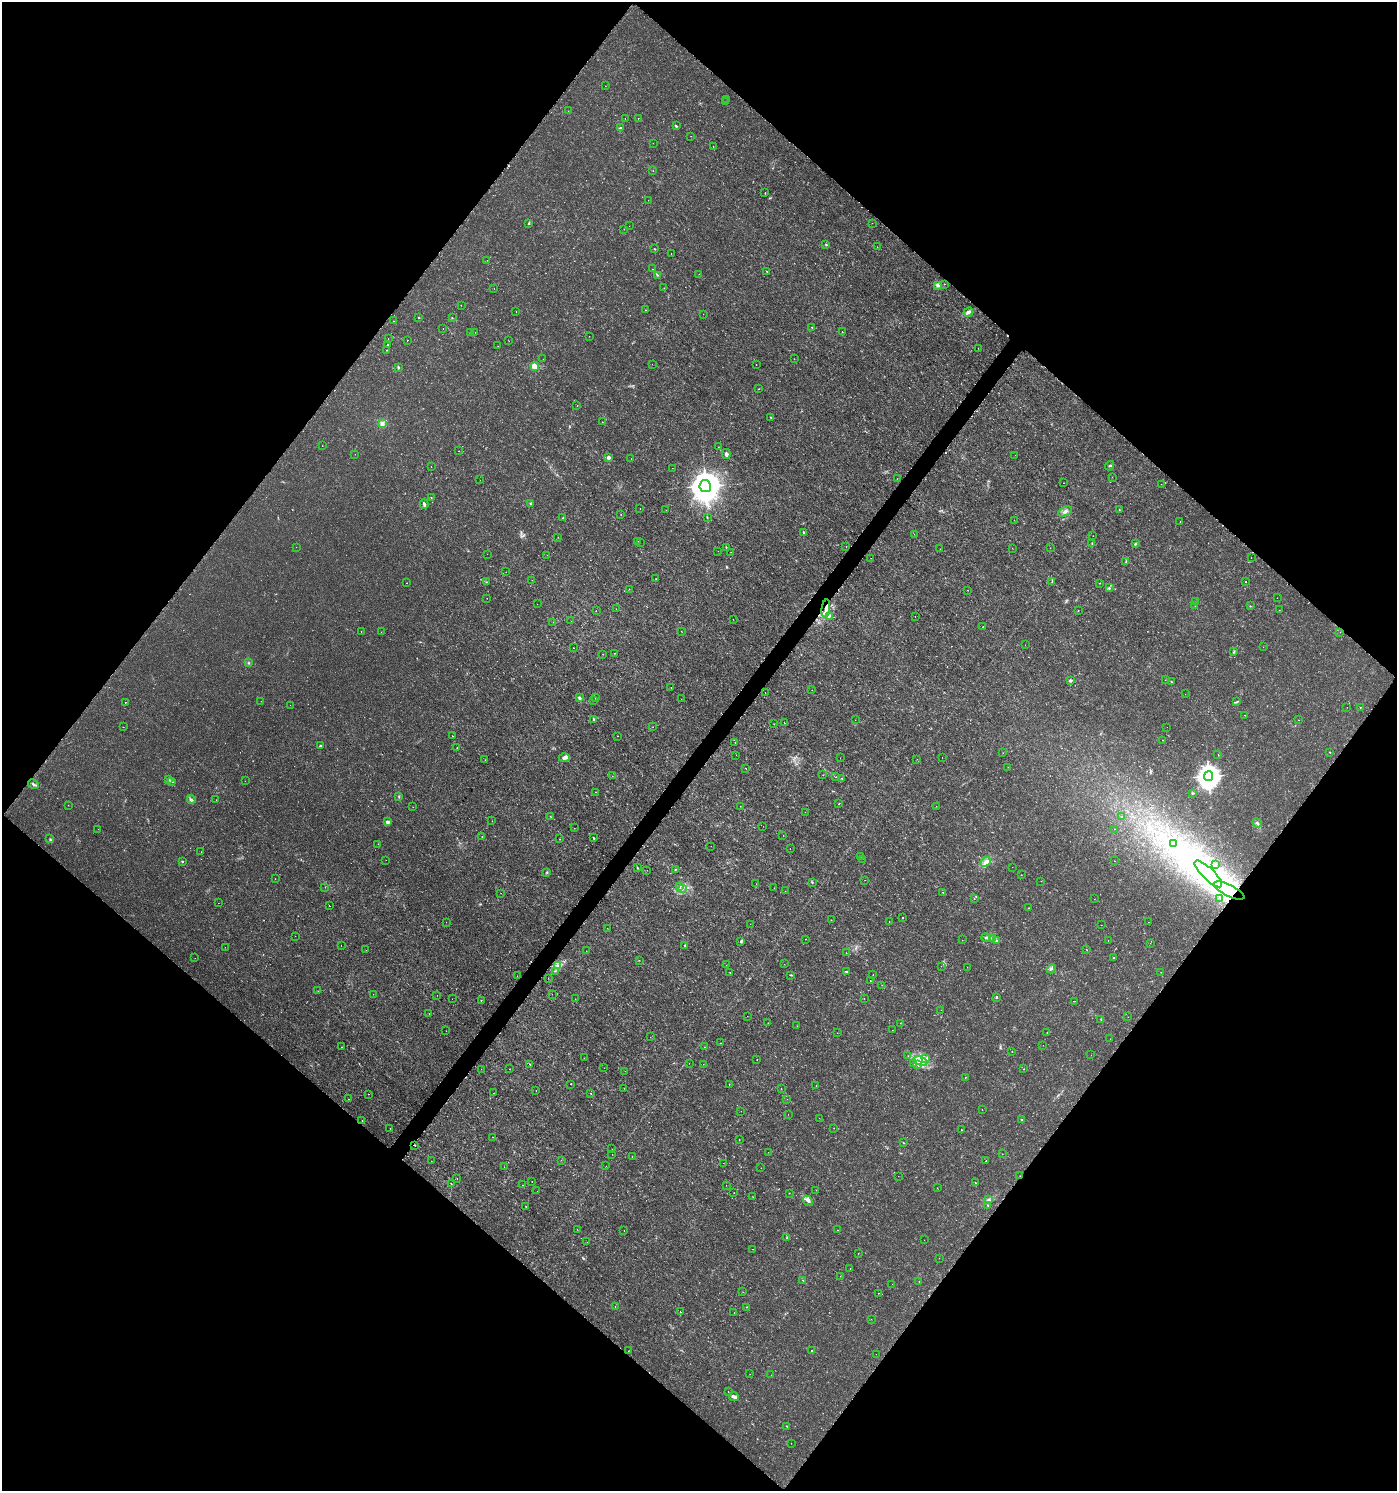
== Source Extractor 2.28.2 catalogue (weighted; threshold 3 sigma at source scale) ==
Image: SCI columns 213-5789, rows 49-6002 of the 6070 x 6043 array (HDU 1 of 3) = the unmasked area's bounding box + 8 px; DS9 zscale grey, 4 x 4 block average (1 PNG px = mean of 4 x 4 image px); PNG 1399 x 1493 px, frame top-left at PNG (2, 2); each listed source drawn as its Kron ellipse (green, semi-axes under 4 px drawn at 4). Shown black and unused: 51% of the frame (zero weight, under 3 of 4 exposures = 5% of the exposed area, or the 3 px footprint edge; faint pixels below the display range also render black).
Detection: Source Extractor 2.28.2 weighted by HDU 2 'WHT'. Background 0.00141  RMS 7.0e-04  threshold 0.00314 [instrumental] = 3 sigma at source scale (4.5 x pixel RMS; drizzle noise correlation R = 1.50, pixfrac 1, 0.0396/0.0396 arcsec/px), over >= 5 px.
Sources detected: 524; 12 too faint to see at this stretch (4 x 4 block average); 39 inside a brighter object's white glare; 19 cosmic-ray / hot-pixel residue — neither listed nor drawn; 3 coinciding with a brighter row at this scale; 11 inside a brighter listed object's ellipse — not listed separately; the other 440 listed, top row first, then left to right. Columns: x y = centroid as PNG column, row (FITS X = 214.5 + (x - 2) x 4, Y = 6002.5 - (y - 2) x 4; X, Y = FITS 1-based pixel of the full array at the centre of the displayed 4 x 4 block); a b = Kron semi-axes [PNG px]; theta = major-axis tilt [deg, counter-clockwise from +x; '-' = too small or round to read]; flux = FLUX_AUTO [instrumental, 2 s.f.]
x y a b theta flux
605 86 2 2 - 0.092
727 99 2 2 - 0.25
726 102 2 2 - 0.068
568 111 2 2 - 0.06
638 118 2 2 - 0.22
625 119 2 2 - 0.12
676 126 3 2 - 0.51
620 128 2 2 - 1.4
691 136 2 2 - 0.14
653 143 2 2 - 0.086
713 146 2 2 - 0.27
653 170 2 2 - 0.083
765 193 2 2 - 0.35
648 200 2 2 - 0.08
872 223 2 2 - 0.078
529 224 2 2 - 0.13
629 226 2 2 - 0.062
624 229 2 2 - 0.081
826 245 2 2 - 0.51
877 247 2 2 - 0.083
655 249 2 2 - 0.25
671 254 2 2 - 0.15
487 260 2 2 - 0.097
652 269 2 2 - 0.21
767 271 2 2 - 0.19
699 274 2 2 - 0.065
657 275 3 2 - 0.26
944 284 2 2 - 0.18
938 285 4 4 - 1.3
494 288 2 2 - 0.067
664 288 2 2 - 0.13
461 305 2 2 - 0.1
645 310 2 2 - 0.15
516 312 2 2 - 0.21
968 312 5 3 - 1.4
703 314 2 2 - 0.097
419 318 2 2 - 0.6
452 318 2 2 - 0.21
394 321 2 2 - 0.2
812 327 2 2 - 0.17
443 328 2 2 - 0.12
475 332 2 2 - 0.087
842 332 2 2 - 0.15
470 333 2 2 - 0.11
589 336 2 2 - 0.096
388 339 2 2 - 0.089
407 340 2 2 - 0.14
509 341 2 2 - 0.086
388 345 2 2 - 0.58
498 346 2 2 - 0.07
978 348 2 2 - 0.1
387 350 2 2 - 0.24
543 359 2 2 - 0.087
794 359 2 2 - 0.095
652 364 2 2 - 0.058
756 365 2 2 - 0.27
534 366 2 2 - 19
398 367 2 2 - 0.77
759 389 2 2 - 0.22
577 406 2 2 - 0.094
771 418 4 2 - 0.32
602 422 2 2 - 0.1
382 424 4 4 - 1.4
322 446 2 2 - 0.14
718 447 2 2 - 0.093
458 451 2 2 - 0.086
355 454 2 2 - 0.095
726 454 5 3 - 0.96
1015 455 2 2 - 0.066
608 457 2 2 - 5.1
631 459 2 2 - 0.11
1109 466 5 2 - 0.4
431 467 2 2 - 0.13
672 468 2 2 - 0.11
1112 477 2 2 - 0.073
897 479 2 2 - 0.086
480 480 2 2 - 0.17
1063 483 2 2 - 0.11
1161 484 2 2 - 0.19
705 486 6 5 - 1200
431 498 2 2 - 0.19
424 504 4 2 - 1
530 504 2 2 - 0.22
640 508 2 2 - 0.15
666 510 2 2 - 0.048
1119 510 3 2 - 0.28
1065 511 7 4 24 1.6
621 514 2 2 - 0.1
563 518 2 2 - 0.43
707 518 2 2 - 0.12
1014 520 2 2 - 0.063
1180 522 2 2 - 0.13
803 533 3 2 - 0.28
914 534 2 2 - 0.053
1093 536 2 2 - 0.078
558 537 2 2 - 0.069
638 541 2 2 - 0.078
640 543 2 2 - 0.081
1092 543 2 2 - 0.15
1135 544 3 2 - 0.53
846 546 2 2 - 0.094
296 547 2 2 - 0.091
726 547 2 2 - 0.27
1012 548 2 2 - 0.07
1050 548 2 2 - 0.094
940 549 2 2 - 0.11
718 551 2 2 - 0.074
731 552 2 2 - 0.074
487 554 2 2 - 0.079
547 555 2 2 - 0.084
871 558 2 2 - 0.07
1251 558 2 2 - 0.076
1126 561 2 2 - 0.24
506 572 2 2 - 0.088
656 578 2 2 - 0.13
532 580 2 2 - 0.13
487 582 2 2 - 0.23
1052 582 2 2 - 0.2
1246 582 2 2 - 0.19
406 583 2 2 - 0.13
1100 583 2 2 - 0.17
1109 588 2 2 - 0.47
629 589 2 2 - 0.095
968 590 2 2 - 0.23
487 598 2 2 - 0.14
1277 598 2 2 - 0.11
1196 601 2 2 - 0.1
537 604 2 2 - 0.078
1195 606 2 2 - 0.12
1250 606 2 2 - 0.17
616 609 2 2 - 0.12
826 609 9 3 83 2
1279 610 2 2 - 0.092
596 611 2 2 - 0.13
1078 611 2 2 - 0.11
829 616 3 2 - 0.54
915 616 2 2 - 0.073
733 619 2 2 - 0.15
571 621 2 2 - 0.071
553 622 2 2 - 0.084
983 627 2 2 - 0.28
361 631 2 2 - 0.17
681 631 2 2 - 0.11
381 632 2 2 - 0.12
1340 632 2 2 - 0.12
1025 645 2 2 - 0.081
1263 647 2 2 - 0.093
573 648 2 2 - 0.097
1234 652 3 2 - 0.54
614 653 2 2 - 0.098
603 654 2 2 - 0.12
248 663 2 2 - 0.31
1070 680 2 2 - 3.4
1165 680 2 2 - 0.064
1171 682 3 2 - 0.21
671 687 2 2 - 0.26
812 690 2 2 - 0.11
765 692 2 2 - 0.24
1185 694 2 2 - 0.08
580 698 3 3 - 0.79
595 698 2 2 - 0.17
681 699 2 2 - 0.082
261 701 2 2 - 0.075
593 701 2 2 - 0.093
1237 702 3 2 - 0.48
125 703 2 2 - 0.12
290 705 2 2 - 0.079
1347 707 2 2 - 0.084
1360 707 2 2 - 0.19
1245 715 2 2 - 0.12
593 719 2 2 - 0.37
855 720 2 2 - 0.1
1299 720 2 2 - 0.15
784 723 2 2 - 0.38
774 724 2 2 - 0.12
123 727 2 2 - 0.11
653 727 2 2 - 0.086
1167 727 2 2 - 0.056
452 736 2 2 - 0.11
618 736 2 2 - 0.12
1162 740 2 2 - 0.15
735 743 2 2 - 0.11
320 745 2 2 - 0.52
457 748 2 2 - 0.11
1330 752 2 2 - 0.23
1003 753 2 2 - 0.17
736 755 2 2 - 0.088
1218 755 2 2 - 0.11
564 758 5 4 - 1.4
840 758 2 2 - 0.055
942 758 2 2 - 0.11
917 759 2 2 - 0.075
485 760 2 2 - 0.12
1008 767 2 2 - 0.12
746 768 2 2 - 0.35
823 775 2 2 - 0.094
612 776 2 2 - 0.092
1208 776 5 4 - 460
836 777 2 2 - 0.55
841 778 2 2 - 0.13
168 780 3 3 - 0.52
172 781 3 2 - 0.49
245 781 2 2 - 0.064
33 784 6 2 -28 0.78
595 792 2 2 - 0.085
1192 793 2 2 - 0.28
399 796 2 2 - 0.33
191 799 4 2 - 0.53
216 800 2 2 - 0.062
839 804 2 2 - 0.15
68 805 2 2 - 0.093
740 806 2 2 - 0.11
936 806 2 2 - 0.099
413 807 2 2 - 0.073
805 812 2 2 - 0.079
550 816 2 2 - 0.14
1122 817 2 2 - 0.08
492 821 2 2 - 0.13
388 822 4 3 - 0.65
1257 823 5 3 - 0.88
763 826 2 2 - 0.058
574 828 2 2 - 0.12
98 829 2 2 - 0.082
1114 829 2 2 - 0.078
783 835 2 2 - 0.12
482 837 2 2 - 0.16
594 838 2 2 - 0.4
50 839 2 2 - 0.24
560 839 2 2 - 0.48
378 844 2 2 - 0.11
1173 844 2 2 - 0.33
711 846 2 2 - 0.073
790 849 2 2 - 0.077
201 852 2 2 - 0.083
861 856 2 2 - 0.078
862 859 2 2 - 0.098
386 860 2 2 - 0.21
182 861 2 2 - 0.44
1114 861 2 2 - 0.17
986 862 6 3 41 3.1
1216 864 2 2 - 0.12
1012 867 2 2 - 0.095
637 868 3 2 - 0.24
676 869 2 2 - 0.15
647 870 2 2 - 0.094
547 872 3 2 - 0.33
1208 874 18 6 -44 11
1021 875 2 2 - 0.086
275 879 2 2 - 0.091
865 880 2 2 - 0.19
1041 881 2 2 - 0.067
812 882 2 2 - 0.3
756 884 2 2 - 0.059
680 886 3 2 - 0.45
325 887 2 2 - 0.15
774 888 2 2 - 0.067
682 889 3 2 - 0.57
785 891 2 2 - 0.073
1229 891 17 5 -26 7.4
942 892 2 2 - 0.2
501 893 2 2 - 0.078
974 899 2 2 - 0.16
1094 899 2 2 - 0.077
1220 899 2 2 - 0.15
218 903 2 2 - 0.1
329 906 2 2 - 0.21
1028 908 2 2 - 0.14
902 918 2 2 - 0.36
831 920 2 2 - 0.14
889 921 2 2 - 0.14
446 922 2 2 - 0.17
1148 922 2 2 - 0.072
750 924 2 2 - 0.063
1101 925 2 2 - 0.1
607 928 2 2 - 0.087
295 936 2 2 - 0.076
986 937 5 3 - 0.9
993 938 2 2 - 0.35
806 939 2 2 - 0.083
962 940 2 2 - 0.089
1108 940 2 2 - 0.079
741 941 3 2 - 0.55
997 941 2 2 - 0.24
1150 943 2 2 - 0.059
341 945 2 2 - 0.068
685 945 2 2 - 0.51
225 947 2 2 - 0.074
366 950 2 2 - 0.076
1087 950 2 2 - 0.16
586 951 2 2 - 0.13
846 953 2 2 - 0.13
1113 957 2 2 - 0.31
195 958 2 2 - 0.073
639 960 2 2 - 0.11
784 964 2 2 - 0.09
558 965 2 2 - 0.39
726 965 2 2 - 0.088
941 966 2 2 - 0.084
967 967 2 2 - 0.079
1051 969 5 2 - 0.7
555 971 2 2 - 0.26
847 972 2 2 - 0.17
1161 972 2 2 - 0.075
730 973 3 2 - 0.19
873 974 2 2 - 0.12
790 975 3 2 - 0.28
517 976 2 2 - 0.058
548 978 2 2 - 0.13
870 981 2 2 - 0.28
882 985 2 2 - 0.083
318 991 2 2 - 0.079
373 994 2 2 - 0.065
552 994 2 2 - 0.045
437 995 2 2 - 0.083
996 997 3 2 - 0.49
864 998 2 2 - 0.21
452 999 2 2 - 0.058
575 999 2 2 - 0.067
481 1000 2 2 - 0.2
1075 1001 2 2 - 0.12
941 1010 2 2 - 0.06
429 1014 2 2 - 0.097
747 1016 2 2 - 0.08
1128 1017 2 2 - 0.095
1101 1019 2 2 - 0.12
768 1023 2 2 - 0.18
900 1023 2 2 - 0.14
797 1026 2 2 - 0.097
892 1030 2 2 - 0.094
446 1031 2 2 - 0.075
1047 1032 2 2 - 0.18
837 1033 2 2 - 0.081
650 1037 2 2 - 0.11
1110 1039 2 2 - 0.059
721 1043 2 2 - 0.18
1043 1045 2 2 - 0.058
342 1047 2 2 - 0.15
704 1047 2 2 - 0.08
1012 1052 2 2 - 0.18
1091 1055 2 2 - 0.051
908 1056 2 2 - 0.079
584 1058 2 2 - 0.078
926 1059 3 2 - 0.7
757 1060 2 2 - 0.089
920 1061 7 4 -23 3
689 1063 2 2 - 0.071
914 1063 4 2 - 0.54
530 1064 2 2 - 0.17
703 1064 2 2 - 0.072
917 1064 2 2 - 0.41
604 1068 2 2 - 0.072
481 1069 2 2 - 0.18
509 1069 2 2 - 0.098
1024 1069 2 2 - 0.14
625 1071 2 2 - 0.11
965 1077 2 2 - 0.43
571 1084 2 2 - 0.14
729 1084 2 2 - 0.31
816 1086 2 2 - 0.15
624 1088 2 2 - 0.1
781 1089 2 2 - 0.22
536 1090 2 2 - 0.11
493 1093 2 2 - 0.096
369 1094 2 2 - 0.13
591 1094 2 2 - 0.3
349 1099 2 2 - 0.45
787 1099 2 2 - 0.13
982 1109 2 2 - 0.19
741 1111 2 2 - 0.2
788 1114 2 2 - 0.064
819 1118 2 2 - 0.069
1022 1119 3 2 - 0.22
362 1120 2 2 - 0.27
390 1128 2 2 - 0.14
834 1128 2 2 - 0.076
961 1130 2 2 - 0.15
492 1137 2 2 - 0.19
739 1139 2 2 - 0.11
903 1143 2 2 - 0.25
415 1146 2 2 - 0.77
612 1149 2 2 - 0.09
768 1152 2 2 - 0.15
612 1154 2 2 - 0.12
1002 1154 2 2 - 0.11
632 1157 2 2 - 0.12
561 1160 2 2 - 0.31
431 1161 2 2 - 0.06
986 1161 2 2 - 0.22
723 1163 2 2 - 0.085
606 1166 2 2 - 0.069
504 1167 2 2 - 0.12
761 1168 2 2 - 0.087
898 1176 2 2 - 0.067
1020 1176 2 2 - 0.097
457 1178 2 2 - 0.38
532 1181 2 2 - 0.21
975 1183 2 2 - 0.13
451 1184 2 2 - 0.091
523 1185 2 2 - 0.18
726 1185 2 2 - 0.059
937 1188 2 2 - 0.095
816 1190 2 2 - 0.09
537 1191 2 2 - 0.17
734 1193 2 2 - 0.29
789 1193 2 2 - 0.11
753 1197 2 2 - 0.14
988 1200 4 2 - 0.76
808 1201 6 4 -52 1.4
988 1206 4 2 - 0.33
526 1207 2 2 - 0.19
577 1229 2 2 - 0.08
837 1230 2 2 - 0.17
624 1231 2 2 - 0.097
787 1238 2 2 - 0.14
924 1240 2 2 - 0.11
587 1242 2 2 - 0.065
752 1249 2 2 - 0.073
858 1253 2 2 - 0.092
939 1258 2 2 - 0.075
850 1269 2 2 - 0.14
840 1276 2 2 - 0.091
803 1280 2 2 - 0.23
919 1282 2 2 - 0.15
892 1284 2 2 - 0.16
743 1292 2 2 - 0.078
878 1293 2 2 - 0.1
615 1306 2 2 - 0.097
746 1307 2 2 - 0.17
680 1312 2 2 - 0.48
734 1313 2 2 - 0.14
871 1319 2 2 - 0.12
628 1351 2 2 - 0.13
812 1351 3 2 - 0.34
876 1354 2 2 - 0.13
750 1374 2 2 - 0.087
771 1375 2 2 - 0.15
728 1391 2 2 - 0.15
734 1397 5 2 - 1.6
787 1426 2 2 - 0.29
791 1443 2 2 - 0.22
Overlapping masked pixels (flux is a lower limit): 3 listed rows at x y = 826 609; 415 1146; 1020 1176
Diffuse or blended objects may show on this block-average render without a row.